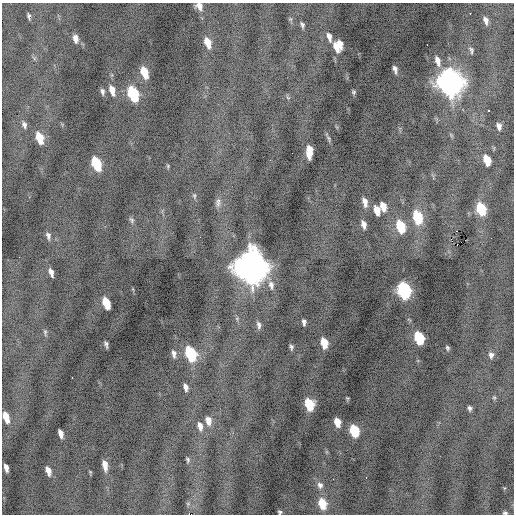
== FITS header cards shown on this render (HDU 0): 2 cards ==
NAXIS1  =                  512 / Axis length
NAXIS2  =                  512 / Axis length

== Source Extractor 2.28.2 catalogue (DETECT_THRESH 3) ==
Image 512 x 512 px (HDU 0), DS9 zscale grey, 1 PNG px = 1 image px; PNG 516 x 516 px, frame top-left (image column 1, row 512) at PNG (2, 3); no overlay
Background -0.562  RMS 0.81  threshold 2.43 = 3 sigma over >= 5 px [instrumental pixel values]
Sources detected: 82; all 82 listed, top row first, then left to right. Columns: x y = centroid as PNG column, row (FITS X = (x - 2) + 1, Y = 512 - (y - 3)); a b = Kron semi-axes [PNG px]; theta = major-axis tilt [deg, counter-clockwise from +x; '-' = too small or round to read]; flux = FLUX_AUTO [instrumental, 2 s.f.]
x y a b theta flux
199 6 8 7 - 330
470 13 3 2 - 380
29 16 6 3 -80 110
290 19 6 4 -71 75
486 20 7 4 -74 210
302 25 7 4 -74 120
329 37 12 5 -74 300
75 39 9 6 -80 350
207 42 10 6 -71 710
338 46 10 8 71 980
471 50 8 5 -76 120
438 61 13 7 -74 400
395 69 7 4 -76 200
144 72 11 6 -71 1100
450 83 13 10 -67 46000
112 90 12 7 -74 520
102 91 8 5 -81 160
353 92 5 4 - 86
133 94 11 6 -69 4200
288 98 6 3 -20 66
489 111 3 3 - 410
24 125 8 6 -72 170
499 126 6 4 -75 220
451 135 7 4 -57 71
39 138 10 6 -71 1100
328 138 10 4 -73 110
309 152 12 5 90 740
487 160 8 5 -73 1300
96 163 10 6 -70 2800
168 166 6 4 -84 67
194 196 8 5 88 110
365 202 10 5 -75 380
218 203 14 7 87 250
383 207 8 5 -74 600
481 209 10 6 -73 2400
377 211 8 5 -75 640
417 217 11 7 -75 2800
131 220 9 6 -61 120
364 224 8 5 -72 300
401 227 11 7 -73 2000
48 236 10 6 -78 190
465 240 2 2 - 46
251 267 15 13 86 89000
51 272 8 4 -71 290
271 285 12 7 -81 320
404 290 10 7 -74 9100
106 303 10 5 -71 1200
237 319 6 5 - 93
304 322 6 4 -84 170
259 325 10 5 -79 190
45 332 10 4 -86 110
419 338 9 6 -73 3000
324 343 8 5 -78 1100
106 344 7 3 -75 140
291 347 7 4 -85 130
447 348 5 4 - 99
174 354 11 6 -82 230
190 354 11 6 -71 4200
491 355 7 6 - 190
72 377 3 2 - 100
185 387 7 4 -74 240
494 397 6 4 0 60
347 398 5 4 - 57
309 404 9 7 -78 2100
470 408 5 4 - 130
6 417 10 5 -73 890
208 421 10 7 -77 430
337 422 8 5 -74 700
200 426 11 6 -78 340
354 431 9 6 -73 2500
61 434 8 4 -74 340
188 460 7 5 -74 99
105 465 10 5 -80 450
6 468 7 4 -75 260
48 471 9 5 -71 420
366 477 3 2 - 210
333 479 2 2 - 31
320 485 10 8 -69 270
322 503 11 7 -74 1200
280 512 4 4 - 89
505 513 6 5 - 110
191 514 2 2 - 470
At the frame edge (FLAGS 8, measured only in part): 4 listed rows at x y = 199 6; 280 512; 505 513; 191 514